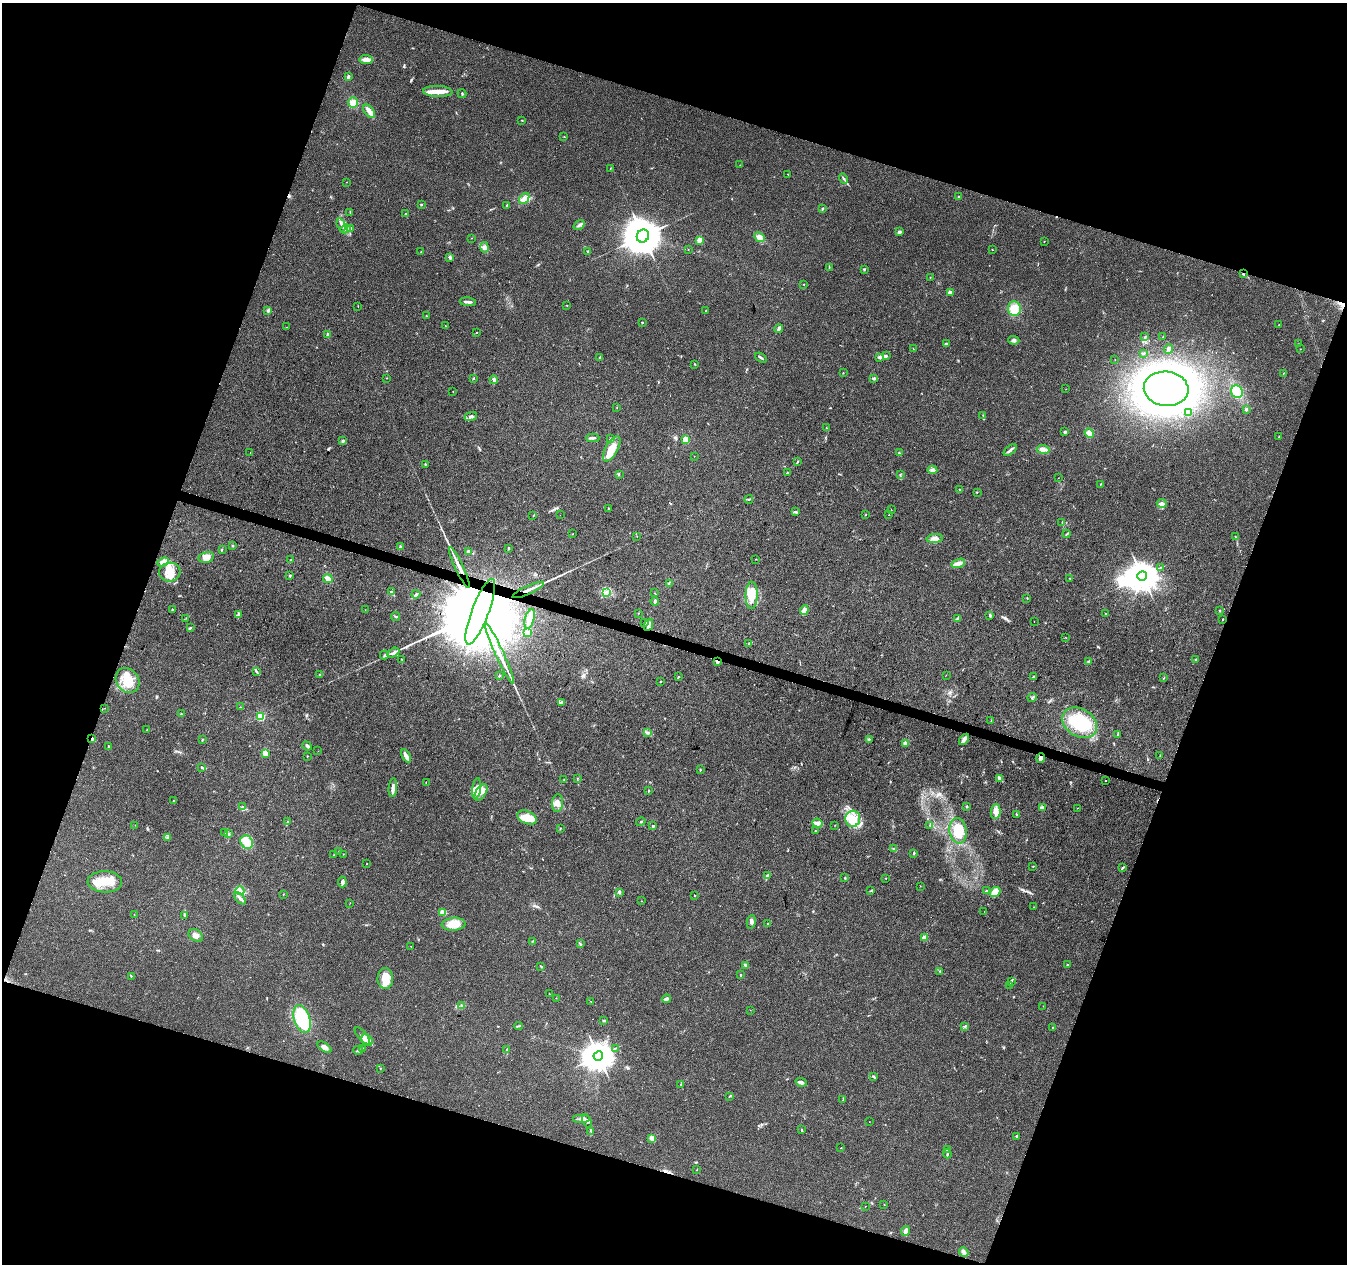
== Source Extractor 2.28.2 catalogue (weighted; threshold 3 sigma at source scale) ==
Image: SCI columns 7-5386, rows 279-5326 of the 5386 x 5539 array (HDU 1 of 3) = the unmasked area's bounding box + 8 px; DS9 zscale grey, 4 x 4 block average (1 PNG px = mean of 4 x 4 image px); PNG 1349 x 1266 px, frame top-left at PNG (2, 3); each listed source drawn as its Kron ellipse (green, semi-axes under 4 px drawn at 4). Shown black and unused: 38% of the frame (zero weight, under 3 of 4 exposures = <1% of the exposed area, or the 3 px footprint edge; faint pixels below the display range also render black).
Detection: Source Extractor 2.28.2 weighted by HDU 2 'WHT'. Background 0.0487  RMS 0.0044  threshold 0.0198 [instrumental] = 3 sigma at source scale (4.5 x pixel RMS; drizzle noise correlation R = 1.50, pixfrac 1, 0.0396/0.0396 arcsec/px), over >= 5 px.
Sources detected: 371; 3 inside a brighter object's white glare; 2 cosmic-ray / hot-pixel residue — neither listed nor drawn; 11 coinciding with a brighter row at this scale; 21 inside a brighter listed object's ellipse — not listed separately; the other 334 listed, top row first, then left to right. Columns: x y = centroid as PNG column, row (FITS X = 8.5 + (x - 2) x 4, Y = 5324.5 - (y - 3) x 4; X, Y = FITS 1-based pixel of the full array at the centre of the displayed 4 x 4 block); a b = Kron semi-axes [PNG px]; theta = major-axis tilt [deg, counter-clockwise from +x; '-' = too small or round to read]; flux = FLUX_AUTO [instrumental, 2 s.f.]
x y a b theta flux
366 60 6 4 -9 14
348 77 3 2 - 4.6
438 91 15 5 -3 29
462 94 4 2 - 2.6
353 103 5 5 - 20
369 111 7 4 -52 13
522 120 2 2 - 1.4
564 137 2 2 - 0.88
740 165 2 2 - 1.1
610 169 2 2 - 1.1
788 174 2 2 - 2
844 179 5 2 - 3.5
347 182 2 2 - 0.58
959 197 2 2 - 1.2
524 199 6 3 50 11
421 205 2 2 - 4.5
507 205 2 2 - 0.93
823 209 3 2 - 2.1
350 212 2 2 - 0.98
405 214 2 2 - 1.4
341 225 7 2 -72 7.2
579 225 6 2 39 6.5
351 228 3 2 - 1.8
345 229 5 3 - 6.9
899 232 4 2 - 3.6
643 236 6 6 - 9600
760 237 5 4 - 14
471 238 2 2 - 0.57
699 240 2 2 - 52
1044 241 2 2 - 0.92
485 247 5 4 - 10
688 249 2 2 - 0.64
992 249 2 2 - 0.86
588 251 3 2 - 2.5
421 252 2 2 - 0.92
450 257 3 2 - 4.7
829 268 2 2 - 1.3
864 269 2 2 - 2.8
1243 274 2 2 - 2.1
930 277 2 2 - 1
804 284 2 2 - 1.9
950 293 2 2 - 54
468 302 8 2 -5 8.7
567 305 2 2 - 1.1
358 306 2 2 - 0.63
1014 309 7 6 - 33
268 311 4 2 - 3.5
706 311 2 2 - 3.5
426 316 2 2 - 1.1
642 322 3 2 - 1.6
1279 325 2 2 - 0.61
446 326 2 2 - 1
286 327 2 2 - 0.62
779 329 4 2 - 6.9
476 333 2 2 - 1
328 335 4 2 - 4.6
1145 337 3 2 - 2.3
1163 337 2 2 - 0.99
1014 340 5 3 - 5.2
946 344 3 2 - 4.4
1298 344 2 2 - 0.75
913 349 2 2 - 1.4
1169 349 5 3 - 5.6
1300 349 2 2 - 1.1
1143 353 3 2 - 1.9
886 356 2 2 - 2.4
600 357 3 2 - 2.3
880 357 2 2 - 5.8
761 358 6 2 -37 4.6
1115 359 2 2 - 0.78
695 364 2 2 - 1.1
843 373 2 2 - 0.81
1283 373 2 2 - 0.76
387 378 2 2 - 0.98
473 378 2 2 - 3.1
874 378 3 3 - 3.5
494 380 4 2 - 7.1
1066 389 2 2 - 0.57
1166 389 22 17 -6 2000
453 391 2 2 - 0.63
1237 392 6 5 - 59
617 407 2 2 - 0.87
1246 409 3 2 - 3.2
1188 413 2 2 - 27
983 415 3 2 - 1.5
471 416 6 3 21 6.7
826 428 2 2 - 1.3
1065 432 2 2 - 20
1089 433 5 4 - 17
1279 437 2 2 - 0.78
593 438 7 2 1 5
611 439 3 2 - 3.3
686 439 2 2 - 130
343 441 2 2 - 19
612 449 14 6 60 51
1043 449 6 3 -7 12
1010 450 8 3 41 6.2
250 453 2 2 - 0.9
899 453 2 2 - 2.9
694 456 2 2 - 0.49
797 462 2 2 - 0.97
425 464 3 2 - 1.5
932 470 5 2 - 4.9
787 472 2 2 - 1.5
619 474 2 2 - 1.1
900 474 2 2 - 0.82
1058 478 2 2 - 0.54
1100 484 2 2 - 1.1
960 490 2 2 - 1.5
977 492 2 2 - 1.1
749 499 4 2 - 2.9
1162 503 5 3 - 8.9
608 508 2 2 - 0.77
891 510 2 2 - 3.7
795 512 3 2 - 2.8
533 515 3 2 - 1.1
560 515 2 2 - 1.6
865 515 2 2 - 1.2
889 515 2 2 - 1.2
1062 522 2 2 - 0.94
572 534 2 2 - 1.1
1066 534 4 2 - 2.3
637 536 2 2 - 0.69
1235 537 3 2 - 1.3
935 538 8 4 6 16
233 546 3 2 - 1.5
400 547 3 2 - 2.6
509 548 2 2 - 2.8
222 549 2 2 - 1.2
468 552 2 2 - 28
206 557 8 5 13 21
756 559 2 2 - 0.98
291 560 3 2 - 2.1
163 562 6 3 21 16
958 563 7 4 19 10
459 567 22 2 -65 25
1161 567 2 2 - 1.4
170 572 11 9 8 40
290 576 2 2 - 8.1
1142 576 5 4 - 5300
1070 578 3 2 - 1.6
328 579 5 4 - 15
669 583 2 2 - 1.3
528 590 17 2 25 20
391 592 2 2 - 4.7
606 592 3 2 - 4.4
654 593 2 2 - 0.64
416 594 4 2 - 3.5
752 595 13 6 89 42
1027 598 3 2 - 1.4
655 601 4 2 - 6.6
172 610 3 2 - 1.6
365 610 2 2 - 0.5
804 610 5 3 - 10
1220 611 2 2 - 2.1
480 612 35 8 69 120000
638 613 2 2 - 0.9
1106 613 2 2 - 2
239 614 3 2 - 2.2
990 615 3 2 - 3.8
395 616 4 2 - 2.2
186 618 2 2 - 0.77
958 618 4 3 - 4.4
530 619 10 4 75 19
1223 619 2 2 - 3.6
1034 621 2 2 - 0.56
645 623 4 2 - 4.3
648 625 6 2 66 8.2
190 628 4 2 - 3
527 632 2 2 - 120
1065 637 2 2 - 0.7
749 644 2 2 - 1.1
393 653 6 3 29 6.9
499 654 33 2 -65 37
384 655 4 2 - 2.9
401 659 2 2 - 1.2
1196 660 3 3 - 2.7
717 661 3 2 - 6.3
1088 661 2 2 - 2.5
257 672 2 2 - 1.4
319 675 3 2 - 2.2
946 675 2 2 - 0.69
499 676 2 2 - 2.5
678 677 3 2 - 2.6
1033 677 3 2 - 2.1
1164 678 3 2 - 1.3
127 680 13 11 -54 49
661 682 2 2 - 1.2
1032 697 5 2 - 3
561 702 3 2 - 2.9
240 707 2 2 - 1.4
105 708 2 2 - 0.39
181 714 2 2 - 1.4
261 717 2 2 - 160
991 720 3 2 - 0.95
1080 723 18 14 -32 120
147 730 2 2 - 1.1
648 732 4 2 - 3.9
1117 735 3 2 - 2.3
92 738 4 2 - 3.2
869 739 3 2 - 2.4
964 739 6 3 53 15
202 740 3 2 - 1.7
906 743 2 2 - 58
108 746 3 2 - 2
307 746 5 3 - 4.3
318 751 2 2 - 0.35
265 753 4 2 - 25
1160 755 2 2 - 0.85
307 756 2 2 - 1.3
406 756 7 2 -60 15
1041 758 4 3 - 11
201 767 2 2 - 2.3
700 770 3 2 - 2.3
577 778 2 2 - 0.98
1000 778 3 2 - 3
564 779 2 2 - 0.88
1106 781 2 2 - 3.2
426 782 2 2 - 0.79
393 788 9 3 85 9.8
477 788 10 4 83 18
648 791 2 2 - 1.8
481 792 9 5 58 17
173 800 2 2 - 1.3
557 803 9 5 84 15
967 806 3 2 - 1.9
242 807 3 2 - 2.2
1042 808 2 2 - 18
1077 808 2 2 - 0.63
996 811 7 5 83 15
1016 814 3 2 - 2
527 817 10 6 -24 43
853 819 8 7 - 31
287 822 3 2 - 1.5
641 822 5 2 - 2.1
818 823 5 4 - 8.1
135 825 2 2 - 0.61
835 825 2 2 - 0.76
930 825 3 2 - 2.1
653 826 2 2 - 9.5
560 828 2 2 - 1.1
815 831 3 2 - 2
958 831 13 8 -79 71
225 833 2 2 - 1.3
228 833 3 2 - 3
167 838 3 2 - 0.96
247 842 7 6 - 22
893 848 3 2 - 2.1
339 851 2 2 - 1.2
914 853 4 2 - 2.2
343 854 2 2 - 0.9
334 855 2 2 - 1.3
367 864 2 2 - 1
1033 866 2 2 - 1.4
1123 867 3 2 - 2.6
767 875 3 2 - 2.4
845 878 2 2 - 2.3
886 878 2 2 - 1.4
105 882 17 10 -2 59
342 882 5 2 - 12
920 886 2 2 - 0.72
240 891 4 4 - 9.1
870 891 2 2 - 1.1
986 891 3 2 - 3.8
619 892 4 2 - 5.4
995 892 5 4 - 25
283 894 2 2 - 1.3
695 895 2 2 - 1.6
240 898 7 3 -47 7.9
641 901 2 2 - 0.61
350 903 2 2 - 0.79
1034 907 2 2 - 0.56
984 911 2 2 - 0.42
443 912 2 2 - 99
134 915 2 2 - 0.94
184 915 3 2 - 1.8
751 922 7 3 78 8.4
767 923 2 2 - 1.2
454 924 12 6 5 45
196 935 8 5 -32 14
924 938 2 2 - 61
532 941 2 2 - 1.5
580 944 2 2 - 1.3
411 946 2 2 - 0.71
1067 965 2 2 - 2.2
541 966 2 2 - 1.3
746 966 3 3 - 4.4
940 971 2 2 - 1.9
741 975 2 2 - 2.6
131 976 2 2 - 1.5
385 979 10 8 -89 40
1012 981 4 2 - 2.8
1009 985 2 2 - 0.68
549 994 2 2 - 0.99
556 998 2 2 - 0.78
666 999 4 3 - 7.2
591 1001 2 2 - 1.1
462 1006 3 2 - 2.7
1043 1006 2 2 - 1
750 1010 2 2 - 0.48
302 1019 14 8 -71 150
604 1021 2 2 - 1.6
519 1026 4 2 - 2.5
965 1026 3 2 - 2.1
1052 1027 2 2 - 1
362 1036 11 4 -50 14
367 1040 6 5 - 27
324 1047 8 4 -35 11
615 1048 4 2 - 1.9
363 1049 3 2 - 3.9
507 1049 2 2 - 1.6
358 1050 5 2 - 4.8
598 1056 5 4 - 4200
380 1069 2 2 - 0.82
874 1077 4 2 - 2.4
801 1082 6 2 -19 8.7
681 1084 2 2 - 1.5
729 1096 2 2 - 1.2
843 1099 4 2 - 1.9
581 1118 9 3 0 7.2
587 1121 7 3 -65 6.8
869 1122 2 2 - 0.5
802 1130 3 2 - 2
591 1131 2 2 - 3.3
1017 1136 2 2 - 2.3
652 1138 4 3 - 19
841 1148 2 2 - 1.1
947 1150 3 2 - 3.1
947 1154 4 2 - 3.1
697 1169 2 2 - 1.1
884 1205 2 2 - 0.76
865 1206 2 2 - 0.78
905 1231 5 3 - 12
964 1252 5 3 - 10
Overlapping masked pixels (flux is a lower limit): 7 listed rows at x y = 1243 274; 459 567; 528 590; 480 612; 717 661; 92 738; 1041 758
Diffuse or blended objects may show on this block-average render without a row.